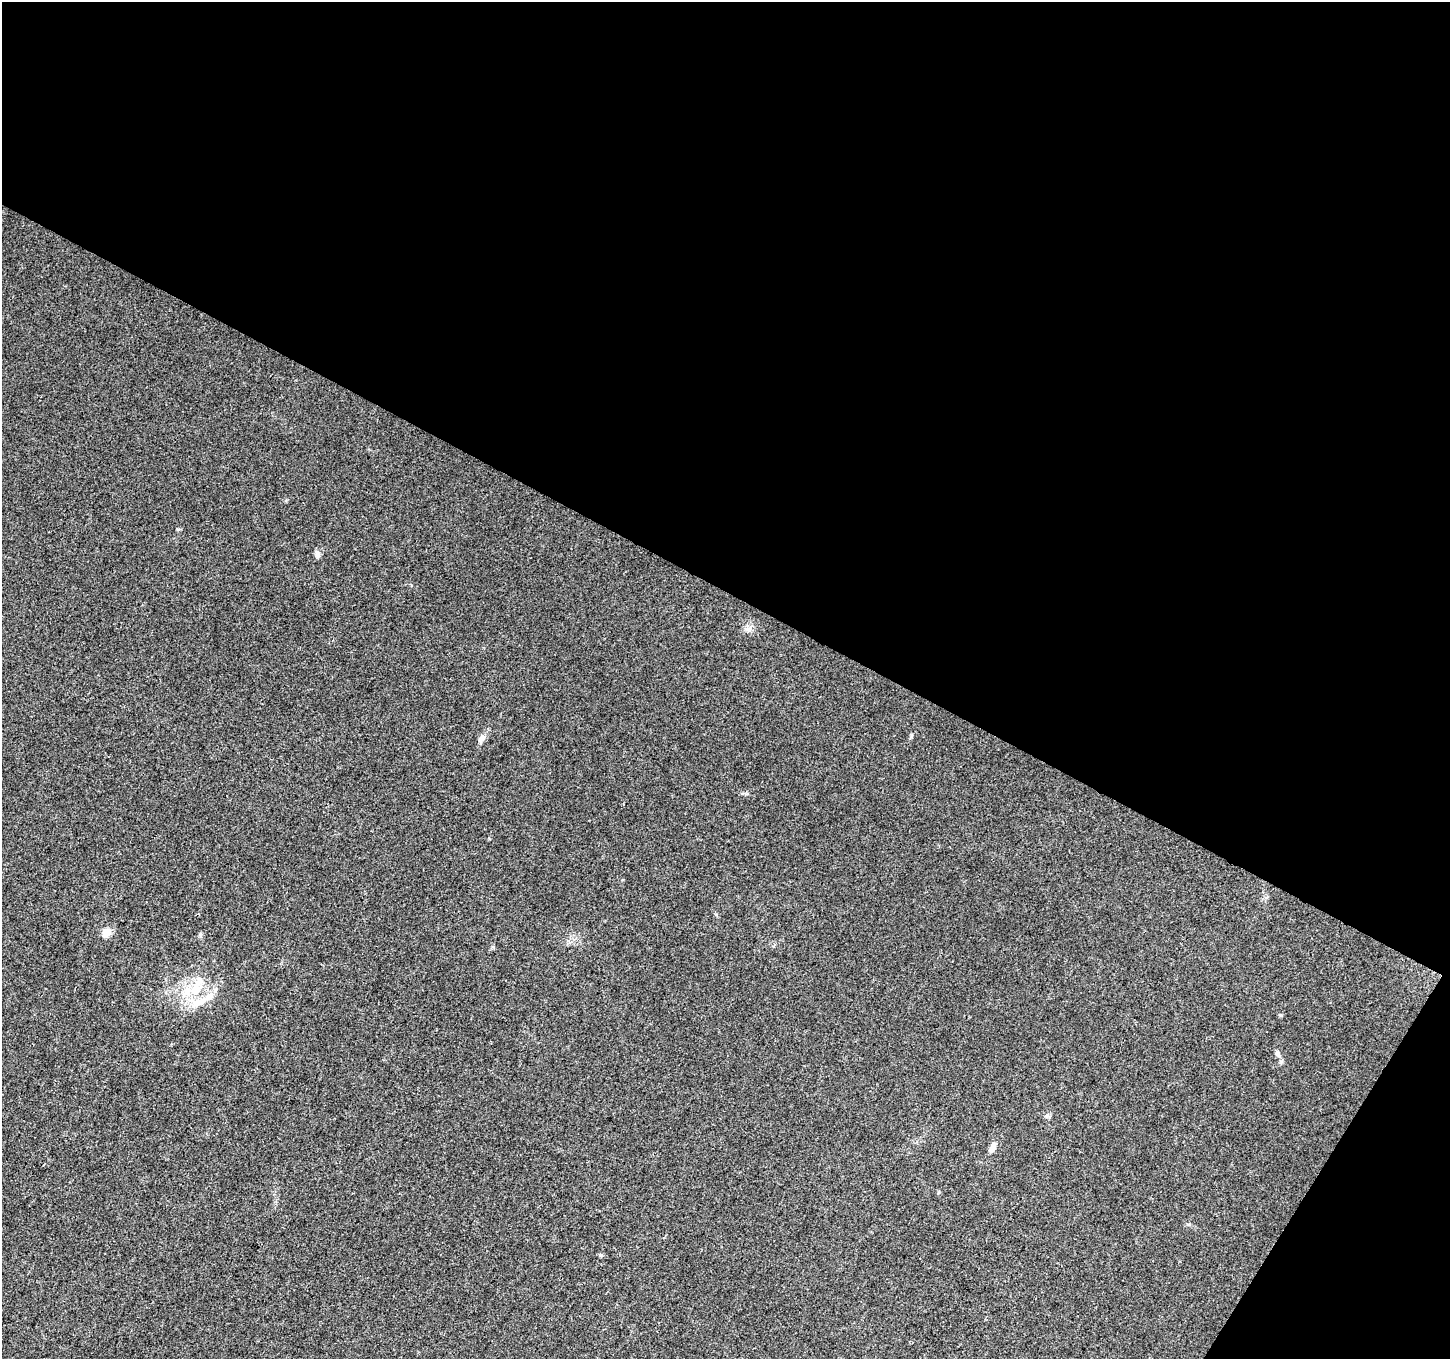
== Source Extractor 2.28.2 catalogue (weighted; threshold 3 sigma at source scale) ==
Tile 2 of 2 x 2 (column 2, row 1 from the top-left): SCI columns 1450-2897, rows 1478-2834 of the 2898 x 2936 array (HDU 1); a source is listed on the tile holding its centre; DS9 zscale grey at full resolution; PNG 1452 x 1361 px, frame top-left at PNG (2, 2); no overlay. Shown black and unused: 46% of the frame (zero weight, under 3 of 4 exposures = <1% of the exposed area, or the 3 px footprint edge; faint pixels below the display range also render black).
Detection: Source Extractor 2.28.2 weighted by HDU 2 'WHT'; one run over the whole footprint, this tile lists its part. Background 0.019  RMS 0.0043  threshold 0.0191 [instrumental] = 3 sigma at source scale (4.5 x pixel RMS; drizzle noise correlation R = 1.50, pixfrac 1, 0.0396/0.0396 arcsec/px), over >= 5 px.
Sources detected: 10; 2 inside a brighter listed object's ellipse — not listed separately; the other 8 listed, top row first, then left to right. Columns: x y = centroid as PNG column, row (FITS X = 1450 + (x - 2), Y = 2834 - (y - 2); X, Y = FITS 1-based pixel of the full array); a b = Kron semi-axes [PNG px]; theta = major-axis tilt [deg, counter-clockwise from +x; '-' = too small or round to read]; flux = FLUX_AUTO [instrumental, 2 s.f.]
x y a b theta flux
317 554 9 6 -77 1.7
481 738 12 7 49 2
106 932 5 5 - 10
200 934 7 5 71 0.7
195 990 17 12 -88 8.3
209 996 18 8 42 4.1
1277 1054 8 6 -44 1.4
992 1149 11 7 63 2.2